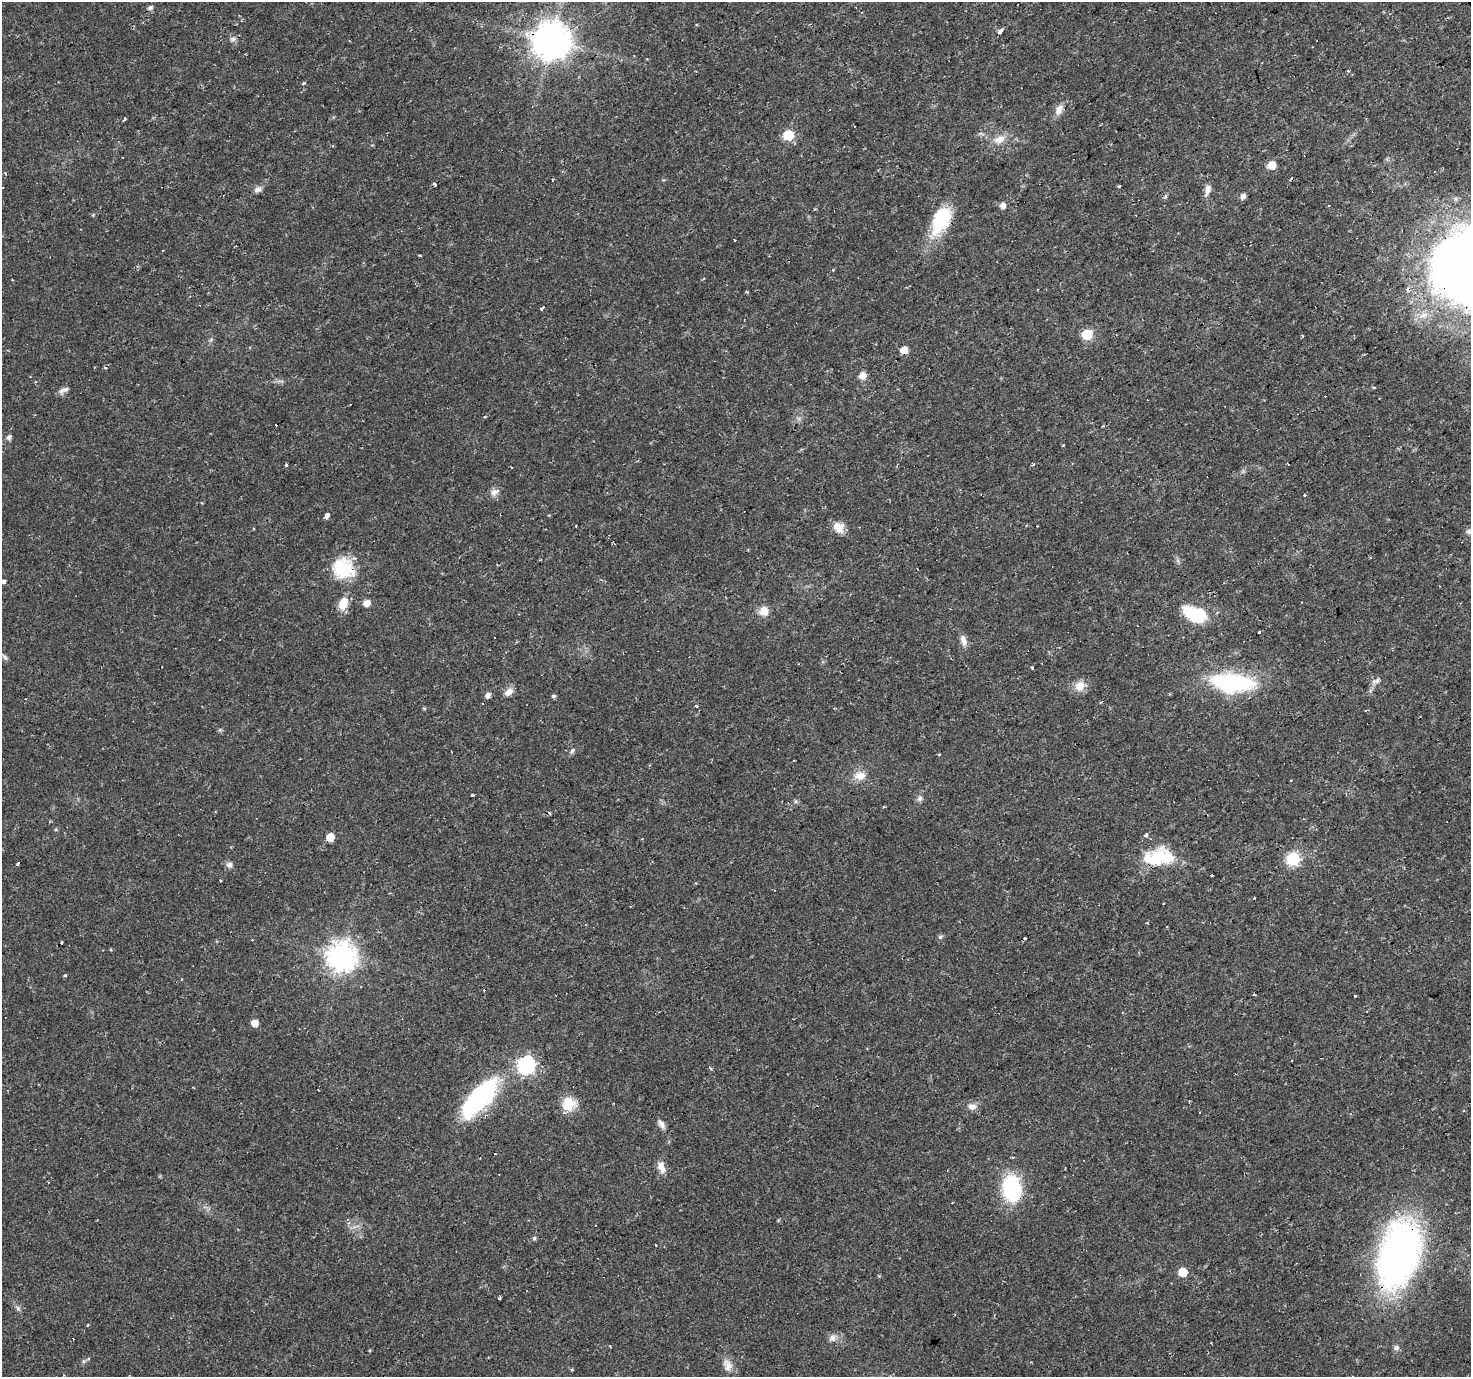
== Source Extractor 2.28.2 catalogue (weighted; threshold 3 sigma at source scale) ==
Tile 10 of 4 x 4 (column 2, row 3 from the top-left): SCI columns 1471-2939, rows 1488-2862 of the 5878 x 5787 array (HDU 1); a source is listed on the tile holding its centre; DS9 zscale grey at full resolution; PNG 1473 x 1379 px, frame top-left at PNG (2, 2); no overlay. Shown black and unused: <1% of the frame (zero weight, under 2 of 3 exposures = <1% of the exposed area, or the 3 px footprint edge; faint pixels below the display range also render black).
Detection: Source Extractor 2.28.2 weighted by HDU 2 'WHT'; one run over the whole footprint, this tile lists its part. Background 0.0199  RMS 0.0024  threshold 0.011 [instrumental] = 3 sigma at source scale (4.5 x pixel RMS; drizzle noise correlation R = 1.50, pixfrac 1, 0.0396/0.0396 arcsec/px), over >= 5 px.
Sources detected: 145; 37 cosmic-ray / hot-pixel residue — not listed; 2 inside a brighter listed object's ellipse — not listed separately; the other 106 listed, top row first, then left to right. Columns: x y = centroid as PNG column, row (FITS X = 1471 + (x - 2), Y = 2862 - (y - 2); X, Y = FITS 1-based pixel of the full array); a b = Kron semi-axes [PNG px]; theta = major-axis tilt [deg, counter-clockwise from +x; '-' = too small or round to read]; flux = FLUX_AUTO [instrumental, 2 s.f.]
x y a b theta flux
150 8 6 5 - 0.84
241 20 3 3 - 0.4
1000 31 6 4 56 0.87
233 39 9 6 11 0.83
551 41 12 10 33 660
1348 71 3 3 - 1.6
303 83 5 4 - 0.3
1059 110 16 9 64 1.9
124 119 3 3 - 1.3
788 135 6 6 - 13
999 139 18 11 23 2.8
1271 165 6 5 - 4.6
5 173 3 3 - 0.72
1119 186 3 3 - 0.37
3 188 3 3 - 0.82
258 189 10 7 32 1.1
1208 189 13 7 82 1.5
1166 196 6 4 71 0.39
1243 196 7 6 - 0.81
1002 205 6 5 - 1.7
93 215 5 3 - 0.27
941 220 37 19 63 13
163 250 3 3 - 1.4
420 255 4 2 - 0.27
833 269 3 3 - 0.98
746 292 4 3 - 0.29
542 308 4 3 - 5.2
1087 334 6 6 - 14
1302 336 4 3 - 0.31
211 339 7 4 55 0.44
904 350 6 5 - 3.1
862 376 9 8 - 1.6
63 390 14 6 24 1.1
276 425 3 3 - 11
9 437 7 6 - 0.71
1288 464 3 2 - 0.2
286 465 4 3 - 0.34
495 492 12 9 36 1.4
1305 495 3 3 - 2
327 516 5 4 - 2.3
576 526 3 2 - 0.31
840 528 16 12 38 2.4
1470 532 10 7 13 1
613 543 4 3 - 0.27
1178 561 7 4 -72 0.49
343 568 28 26 -29 11
4 581 4 3 - 2.2
343 603 13 9 68 4.1
367 603 7 6 - 1.8
764 611 11 10 - 2.8
1195 614 28 15 -25 11
1259 632 3 3 - 0.85
219 639 3 3 - 1.3
963 640 15 7 -72 1.6
5 657 14 5 -48 0.89
1376 681 13 7 18 1.1
1232 683 54 22 -5 25
1079 686 13 11 57 2.8
508 692 11 7 36 1.6
487 695 5 5 - 1.2
554 696 5 5 - 0.49
696 706 3 3 - 0.86
572 750 8 5 50 0.57
939 754 3 3 - 0.72
794 761 3 2 - 0.46
860 776 16 12 5 2.7
1290 780 3 3 - 0.51
472 795 3 3 - 0.78
920 798 8 7 - 0.8
796 802 6 4 -19 0.41
1146 835 4 4 - 2.1
330 837 5 5 - 4.7
1161 856 37 22 -4 12
1293 859 6 6 - 34
18 864 4 2 - 0.39
229 865 8 8 - 0.95
220 880 3 3 - 1.2
1254 898 3 2 - 0.21
1163 903 3 3 - 0.76
940 936 6 6 - 0.51
341 956 9 9 - 310
65 976 4 3 - 1.3
1355 996 3 3 - 1.5
254 1023 5 5 - 2.7
526 1065 7 7 - 82
710 1068 3 3 - 0.78
479 1098 58 21 48 29
614 1103 3 2 - 0.3
568 1104 16 15 - 5.3
972 1106 13 8 -4 1.6
661 1124 14 7 -58 1.2
495 1154 3 2 - 0.16
1012 1158 3 3 - 0.49
661 1167 15 8 -73 2.2
1012 1188 21 14 -83 27
534 1238 5 5 - 0.43
656 1245 3 3 - 1.2
1399 1255 69 38 75 96
1183 1272 6 5 - 6.8
18 1308 7 6 - 0.59
832 1338 10 9 - 1.4
610 1347 4 2 - 0.29
1396 1348 8 7 - 0.72
88 1358 4 3 - 0.58
728 1365 15 12 -64 2.2
571 1370 4 3 - 0.32
Overlapping masked pixels (flux is a lower limit): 6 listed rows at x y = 551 41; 343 568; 1161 856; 479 1098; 1012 1188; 1399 1255
Isophote crosses this tile's border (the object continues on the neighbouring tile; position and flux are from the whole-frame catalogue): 4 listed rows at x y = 3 188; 1470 532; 4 581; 5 657